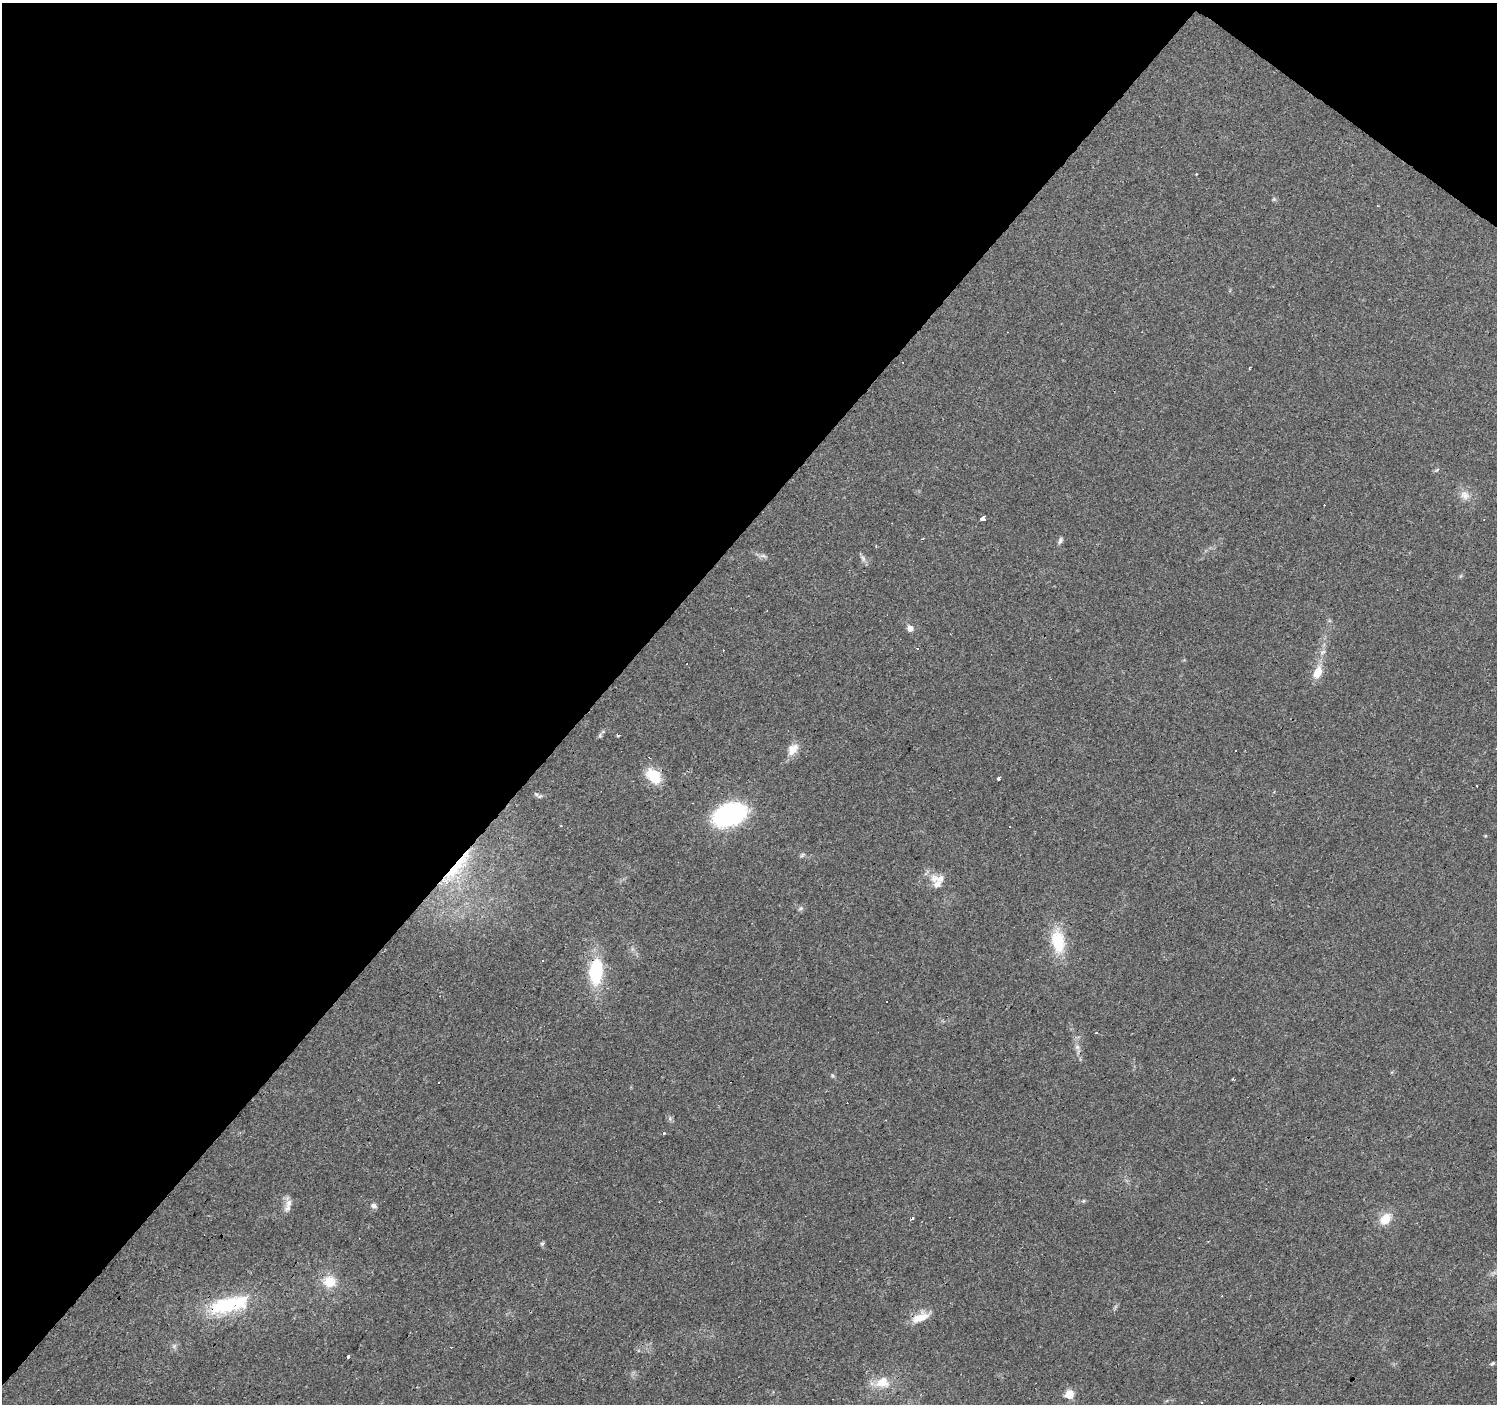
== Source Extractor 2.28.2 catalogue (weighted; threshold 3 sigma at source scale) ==
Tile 2 of 4 x 4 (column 2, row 1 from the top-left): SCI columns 1497-2991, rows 4376-5777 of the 5985 x 6014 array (HDU 1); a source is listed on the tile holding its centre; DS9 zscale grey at full resolution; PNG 1499 x 1406 px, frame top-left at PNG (2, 3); no overlay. Shown black and unused: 41% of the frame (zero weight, under 3 of 4 exposures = <1% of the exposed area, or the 3 px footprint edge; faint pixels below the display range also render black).
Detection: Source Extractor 2.28.2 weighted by HDU 2 'WHT'; one run over the whole footprint, this tile lists its part. Background 0.0442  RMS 0.0037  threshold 0.0168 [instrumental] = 3 sigma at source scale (4.5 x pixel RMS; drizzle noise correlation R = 1.50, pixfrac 1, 0.0396/0.0396 arcsec/px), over >= 5 px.
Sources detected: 62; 1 too faint to see at this stretch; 16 cosmic-ray / hot-pixel residue — not listed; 3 inside a brighter listed object's ellipse — not listed separately; the other 42 listed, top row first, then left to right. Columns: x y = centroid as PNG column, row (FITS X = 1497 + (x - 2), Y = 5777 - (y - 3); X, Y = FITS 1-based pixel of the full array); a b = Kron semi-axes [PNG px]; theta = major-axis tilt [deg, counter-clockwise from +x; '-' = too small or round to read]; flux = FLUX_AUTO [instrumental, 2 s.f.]
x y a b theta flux
1437 470 8 3 45 0.43
1465 495 14 11 -52 3.2
982 519 3 3 - 54
923 539 3 2 - 0.49
1060 540 9 5 72 1
763 556 11 5 -11 1.2
863 558 11 6 -58 1.3
910 628 7 6 - 2
1322 652 9 5 27 1.2
1317 672 12 8 68 6.3
600 735 8 5 64 0.72
618 735 3 3 - 1.3
793 749 18 12 54 4
653 776 20 13 -45 9.8
998 779 3 3 - 2.1
536 794 9 6 -20 0.96
729 814 28 17 20 62
459 862 43 16 64 21
940 879 14 10 28 3.4
801 908 6 6 - 0.77
1058 941 31 16 -82 14
596 971 30 16 85 21
886 1002 3 2 - 0.46
1096 1033 3 2 - 0.36
1077 1047 6 6 - 1.2
1233 1079 3 2 - 0.69
670 1118 6 4 74 0.66
664 1133 3 3 - 0.61
1083 1201 6 4 71 0.42
289 1203 12 7 51 1.9
374 1206 8 6 -45 1.3
913 1218 5 3 - 0.57
1385 1219 14 10 50 6.2
542 1243 6 5 - 0.59
330 1281 17 16 - 7.3
229 1305 53 19 13 28
921 1317 25 11 24 5.9
451 1347 3 2 - 0.52
348 1357 3 3 - 3.7
1493 1363 6 4 30 0.57
882 1382 19 12 31 7.1
1069 1394 5 5 - 16
Overlapping masked pixels (flux is a lower limit): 3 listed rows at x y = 459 862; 596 971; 229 1305